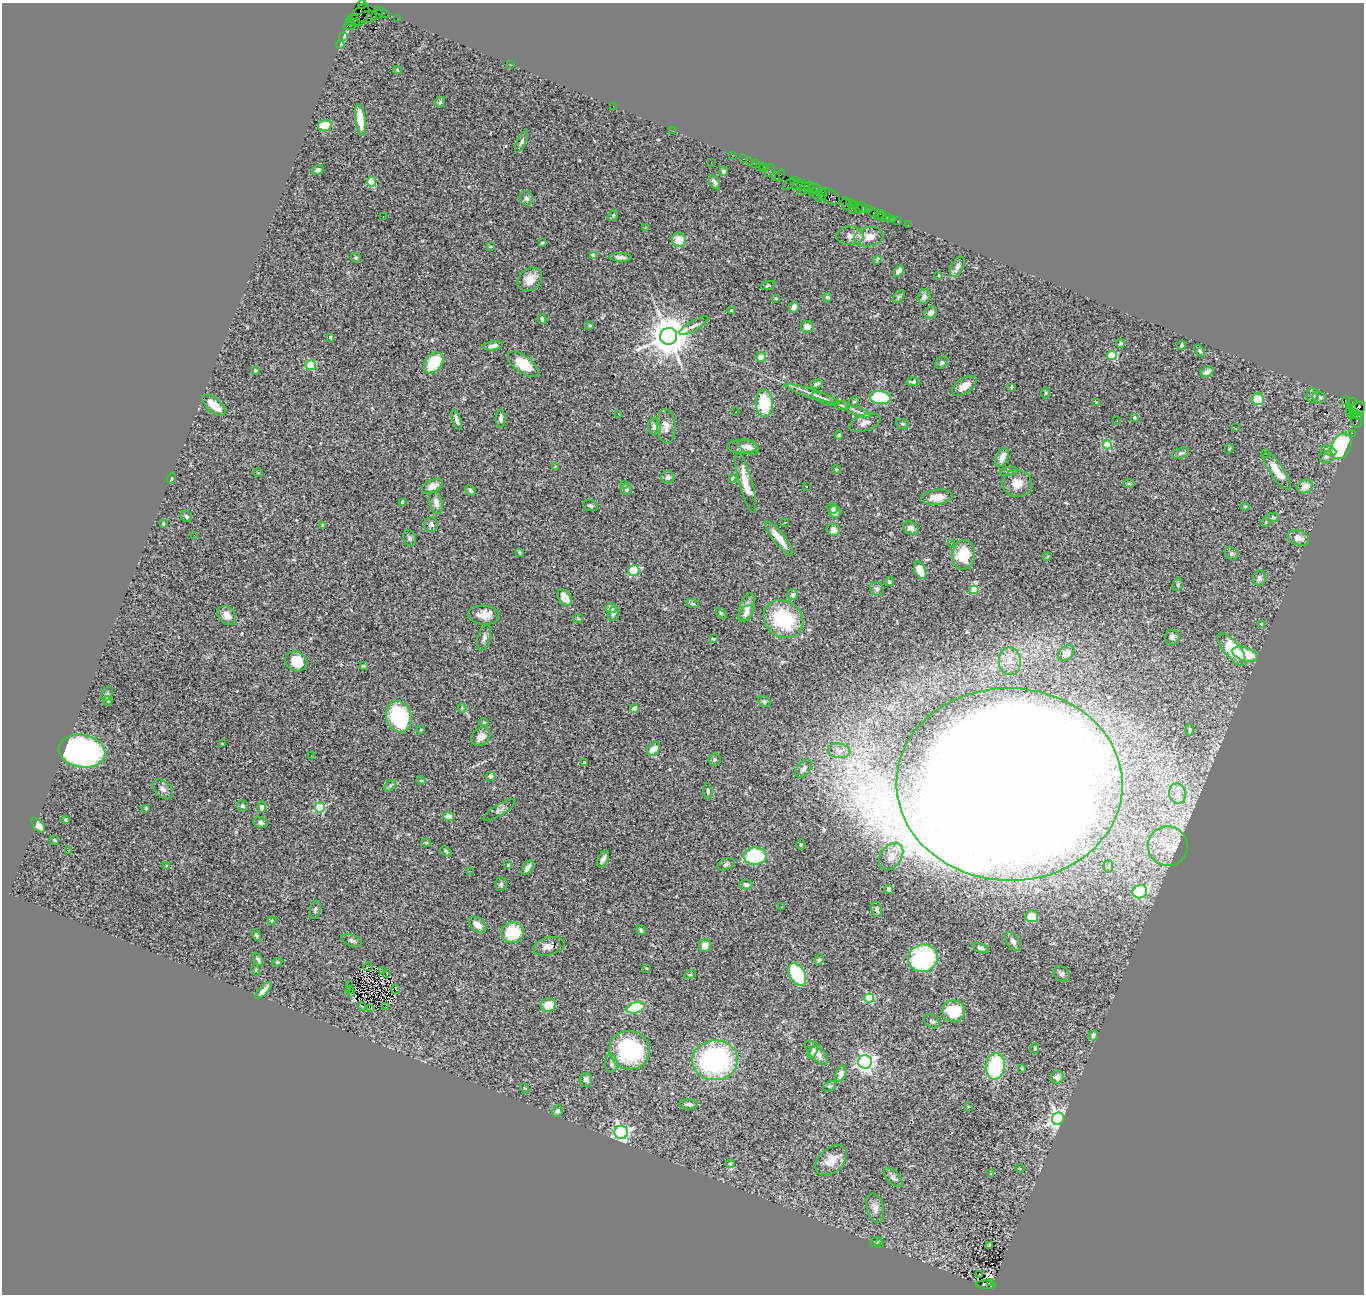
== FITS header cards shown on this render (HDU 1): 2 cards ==
NAXIS1  =                 1362
NAXIS2  =                 1292

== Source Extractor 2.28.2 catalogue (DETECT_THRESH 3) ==
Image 1362 x 1292 px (HDU 1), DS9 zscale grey, 1 PNG px = 1 image px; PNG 1366 x 1296 px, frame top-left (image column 1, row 1292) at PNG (2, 3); each listed source drawn as its Kron ellipse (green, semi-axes under 4 px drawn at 4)
Background 3.46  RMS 0.068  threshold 0.203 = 3 sigma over >= 5 px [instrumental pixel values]
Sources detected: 348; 3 with non-positive FLUX_AUTO (blend fragments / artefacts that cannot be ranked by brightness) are neither listed nor drawn; the other 345 listed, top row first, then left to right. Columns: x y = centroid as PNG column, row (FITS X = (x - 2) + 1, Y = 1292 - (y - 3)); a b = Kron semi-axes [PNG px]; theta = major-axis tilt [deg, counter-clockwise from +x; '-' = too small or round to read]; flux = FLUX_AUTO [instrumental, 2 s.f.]
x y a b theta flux
362 5 4 3 - 100
382 12 8 3 -28 290
360 15 12 7 59 1200
377 15 6 2 21 110
367 17 10 6 8 1100
397 18 2 2 - 52
354 20 6 3 -55 480
350 21 4 4 - 320
349 26 6 3 13 400
343 36 3 3 - 55
340 44 4 3 - 110
510 65 3 2 - 22
397 70 4 3 - 3.6
440 102 5 4 - 7.6
613 106 2 2 - 22
360 120 16 5 -83 72
325 125 7 5 16 81
673 131 2 2 - 4.2
521 142 12 4 64 11
732 155 2 2 - 43
743 159 3 2 - 150
749 161 2 2 - 34
711 162 3 2 - 3.4
755 164 2 2 - 100
759 166 4 2 - 190
764 167 4 3 - 140
318 170 6 4 21 13
723 171 5 4 - 11
770 171 7 5 69 210
780 175 6 2 57 130
775 177 4 3 - 270
794 181 4 3 - 190
371 182 5 4 - 160
715 182 7 4 -59 14
789 184 7 3 45 180
797 184 6 4 44 530
801 186 6 3 62 320
809 187 6 4 86 390
803 189 8 3 56 410
816 189 6 3 -22 580
813 192 3 2 - 120
825 192 3 3 - 130
822 194 6 4 90 380
818 196 5 4 - 520
830 196 11 7 -30 760
526 198 7 6 - 11
849 202 3 2 - 110
846 204 6 4 -82 140
854 205 3 2 - 110
863 207 6 4 -51 540
858 208 5 2 - 270
852 210 2 2 - 85
869 210 3 2 - 140
874 213 5 3 - 210
613 215 6 4 68 6.7
879 215 6 3 40 57
383 216 2 2 - 5.9
882 216 4 2 - 56
888 217 3 3 - 250
892 219 3 2 - 56
898 221 3 2 - 130
908 225 2 2 - 23
646 228 4 2 - 4.2
850 236 14 9 -1 31
869 237 15 9 9 47
679 240 7 7 - 77
542 243 4 3 - 7.1
490 246 4 2 - 4.2
593 255 4 4 - 40
620 257 11 4 -2 16
356 258 5 4 - 8.5
877 260 5 2 - 5.6
957 267 11 6 62 28
899 271 6 4 59 28
939 275 3 2 - 3.1
530 279 13 10 40 51
768 286 7 4 18 6.9
827 297 5 4 - 8.3
899 297 7 4 46 8.1
924 297 7 6 - 19
776 298 4 3 - 4.8
794 307 5 5 - 29
731 310 4 3 - 5.1
931 312 7 5 43 19
542 319 5 2 - 6
590 326 4 4 - 5.9
694 326 16 5 30 21
807 327 6 6 - 32
669 336 8 8 - 16000
330 337 4 3 - 6.8
1121 344 4 3 - 9.1
1182 345 4 4 - 6.6
493 346 10 4 9 19
1200 350 7 4 -53 6.1
1112 355 5 4 - 170
761 357 5 4 - 41
942 362 7 5 38 12
434 363 12 8 52 160
523 364 18 8 -37 140
311 365 5 5 - 310
255 370 3 3 - 4.9
1207 372 7 4 28 22
913 382 6 3 -6 8.5
817 384 6 4 18 10
964 386 14 7 35 49
1012 387 4 3 - 7
1046 393 6 4 89 4.7
812 394 28 3 -18 33
1313 395 7 6 - 12
1319 397 7 5 -27 10
880 398 10 6 -7 280
825 399 14 5 -22 19
1258 399 6 6 - 89
1345 401 3 3 - 1400
854 402 6 4 43 6
1352 402 5 2 - 100
764 403 14 8 -87 200
1097 403 4 3 - 19
214 405 14 7 -42 67
842 405 8 4 -10 11
1353 407 4 3 - 750
1357 409 8 6 42 810
736 412 3 2 - 11
858 412 13 4 -19 14
1350 413 7 2 -73 190
619 414 3 2 - 4.4
1355 414 4 2 - 410
1359 415 4 3 - 470
1134 418 4 3 - 4.7
501 419 9 5 -90 15
457 420 10 4 -72 18
1357 420 8 5 -86 510
1117 421 3 2 - 4.9
865 423 16 8 19 27
902 424 6 5 - 6.8
654 426 8 6 -80 19
666 426 17 9 -84 40
1235 428 4 2 - 7.4
1352 433 2 2 - 36
839 435 4 3 - 8.4
1107 445 4 4 - 190
1341 446 13 9 61 520
742 447 15 7 -1 20
749 447 11 6 -29 17
1229 449 5 3 - 3.2
1329 451 8 4 -22 17
1181 453 9 5 17 11
1266 453 3 3 - 6.3
1002 457 10 5 65 44
1326 457 7 6 - 12
556 467 3 2 - 5.1
836 469 4 4 - 7.7
1009 471 9 3 10 7.4
1277 471 22 7 -55 68
258 473 5 3 - 3.3
668 477 6 6 - 15
732 478 4 3 - 5.1
172 479 5 2 - 3.7
746 482 31 6 -75 77
1017 483 15 13 -12 60
1129 484 6 4 -1 4.5
624 485 3 3 - 5.2
432 486 11 6 24 42
806 486 2 2 - 2.5
1305 486 8 6 27 54
627 489 5 5 - 8.4
470 490 6 4 -48 8.2
937 497 16 7 6 56
403 502 4 3 - 15
436 503 11 6 -77 28
590 506 7 5 -18 10
1245 506 5 3 - 4.3
833 508 5 5 - 16
835 512 6 5 - 33
186 516 6 5 - 9.5
1273 517 5 4 - 6
785 522 3 2 - 5
1266 522 5 3 - 3.7
163 523 3 2 - 5.3
431 524 7 7 - 16
323 526 3 3 - 5.2
911 528 8 6 -31 23
833 530 7 5 -21 30
194 535 2 2 - 5.4
410 538 8 6 -70 12
779 538 21 5 -52 72
1298 538 11 7 -19 38
951 544 3 2 - 4.7
519 552 4 3 - 6.4
1231 554 7 6 - 9.6
964 555 15 11 85 150
1047 557 4 3 - 4.3
920 570 9 5 -66 74
634 571 6 5 - 240
1259 578 8 6 80 17
889 582 5 4 - 6.7
1178 584 6 5 - 7.7
877 589 7 6 - 12
974 590 4 4 - 150
793 595 5 5 - 11
565 597 9 5 -56 68
693 604 6 4 -19 8
747 607 14 7 74 37
611 608 5 5 - 24
721 613 6 4 -45 6.3
746 613 9 6 50 17
613 614 7 5 72 11
227 615 11 8 -45 37
484 615 16 9 -3 48
578 618 5 4 - 5.6
784 619 21 17 -39 370
1262 624 4 4 - 3
1172 637 7 7 - 17
484 638 13 6 73 16
713 639 3 2 - 4.4
1232 649 20 8 -51 210
1066 653 9 6 44 39
1245 654 13 6 -19 150
296 661 11 9 -29 94
1010 661 14 11 -86 45
363 666 4 3 - 9.1
107 694 7 5 64 8.2
108 701 5 3 - 4.9
764 701 6 5 - 9
462 708 4 4 - 4.6
634 708 4 4 - 29
399 717 16 12 -74 390
484 722 4 4 - 4.5
421 730 3 3 - 3.7
1190 730 5 3 - 6
481 737 10 8 39 36
222 744 3 2 - 3.3
653 749 8 5 50 56
82 751 23 16 -11 1300
839 751 11 7 -8 25
311 756 2 2 - 3.9
714 760 6 6 - 7.5
584 763 3 3 - 13
804 768 10 6 50 20
490 776 5 4 - 18
421 780 5 3 - 3.9
1009 784 113 96 -2 60000
390 786 6 4 45 7.6
163 789 12 8 -41 23
708 791 8 4 -84 8.8
1178 793 10 8 -77 31
242 806 5 5 - 8.4
262 807 5 4 - 20
146 808 3 3 - 7.7
320 808 5 5 - 390
500 810 18 5 31 17
449 817 5 4 - 42
65 820 4 4 - 5.1
260 823 7 5 -15 16
38 825 8 5 -49 47
54 840 5 3 - 4.7
426 843 4 4 - 4.9
801 845 5 4 - 5.6
1168 846 20 20 - 110
68 851 3 3 - 44
446 851 6 3 -38 6.8
755 856 11 8 1 280
891 856 15 10 55 48
603 859 9 5 64 18
726 864 9 5 23 11
508 865 4 3 - 3.1
166 866 3 3 - 11
1108 866 6 5 - 8.7
528 868 8 4 55 21
471 871 2 2 - 6.9
501 884 7 5 85 8.9
746 885 6 5 - 15
889 889 4 4 - 12
1140 892 7 6 - 330
781 906 3 2 - 7.8
877 909 8 5 -79 13
315 910 9 5 76 11
1032 916 6 6 - 54
272 921 4 4 - 5.1
478 925 10 6 -39 38
641 930 5 4 - 8.8
512 933 11 10 - 170
256 935 6 4 -59 7.6
352 940 10 5 -19 13
1013 941 10 6 -58 21
549 946 16 9 13 24
705 946 7 6 - 32
980 948 8 4 -21 12
923 958 15 13 14 520
258 960 7 3 -59 13
819 960 5 4 - 6.4
277 962 5 4 - 6.1
368 967 5 2 - 6.5
647 968 4 2 - 2.8
256 970 5 3 - 3.9
382 971 3 2 - 2.8
387 974 4 2 - 6
797 974 12 7 -60 370
1061 974 9 7 -40 18
690 975 6 3 18 4.4
350 985 2 2 - 3.1
350 989 2 2 - 7
396 989 5 2 - 9.5
264 990 11 3 46 22
352 994 3 2 - 14
869 998 5 4 - 300
548 1005 7 7 - 71
362 1006 4 2 - 4.9
385 1006 2 2 - 300
371 1008 2 2 - 6.4
635 1008 9 5 15 310
954 1011 11 10 - 140
932 1021 9 6 -36 12
1094 1035 5 4 - 23
1035 1048 5 4 - 5.6
630 1050 20 19 - 460
813 1052 6 4 56 11
817 1053 15 6 -48 38
715 1060 23 20 4 760
865 1062 7 7 - 2300
611 1064 9 6 -86 13
995 1066 13 9 82 360
1022 1068 4 3 - 4.1
841 1074 8 5 70 22
1057 1077 6 6 - 23
586 1080 7 6 - 17
829 1086 7 4 27 8.3
524 1088 5 3 - 3.6
689 1104 9 5 -2 14
968 1106 3 2 - 4.6
557 1111 6 5 - 11
1058 1119 6 6 - 2400
621 1132 6 6 - 1300
831 1160 18 12 42 61
730 1164 4 4 - 5.8
1020 1169 4 3 - 3.8
990 1174 3 3 - 4.6
893 1177 12 6 -47 16
875 1208 15 8 -75 30
876 1242 6 5 - 7.7
880 1244 3 3 - 4.3
990 1245 3 2 - 4.2
979 1274 3 2 - 15
991 1282 3 2 - 220
986 1285 9 4 -3 700
At the frame edge (FLAGS 8, measured only in part): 1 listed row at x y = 362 5
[3 non-positive-flux detections neither listed nor drawn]